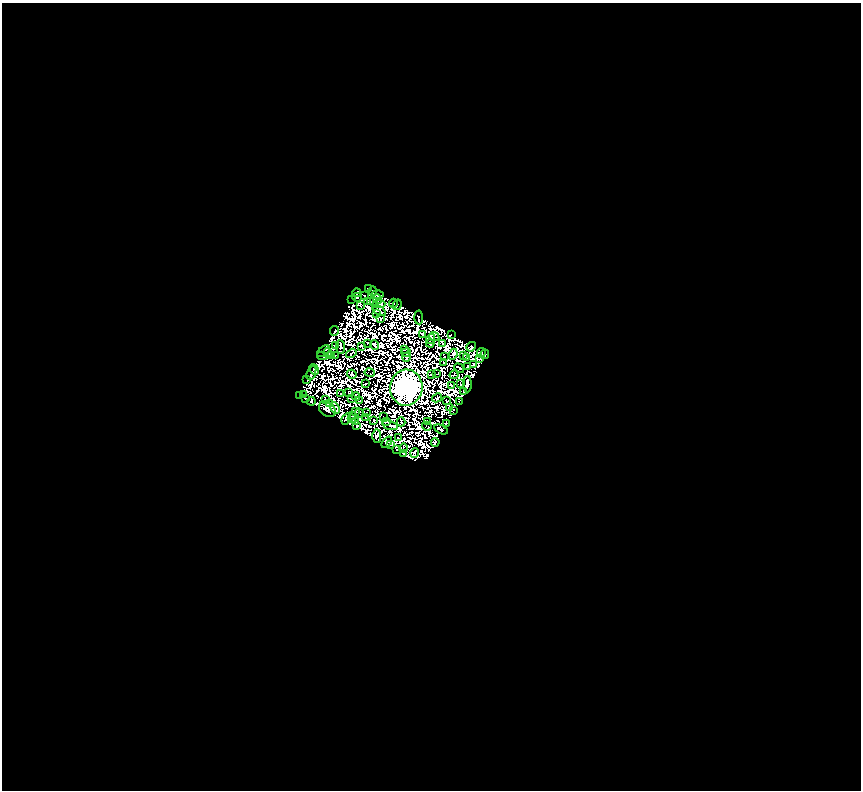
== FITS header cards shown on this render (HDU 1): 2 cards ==
NAXIS1  =                  859
NAXIS2  =                  788

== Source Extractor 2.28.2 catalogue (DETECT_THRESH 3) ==
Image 859 x 788 px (HDU 1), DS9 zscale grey, 1 PNG px = 1 image px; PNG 863 x 792 px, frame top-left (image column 1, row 788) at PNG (2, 3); each listed source drawn as its Kron ellipse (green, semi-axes under 4 px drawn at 4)
Background 1.42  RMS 5.3e-04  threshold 0.00159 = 3 sigma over >= 5 px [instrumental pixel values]
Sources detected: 264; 153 with non-positive FLUX_AUTO (blend fragments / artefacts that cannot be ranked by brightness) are neither listed nor drawn; the other 111 listed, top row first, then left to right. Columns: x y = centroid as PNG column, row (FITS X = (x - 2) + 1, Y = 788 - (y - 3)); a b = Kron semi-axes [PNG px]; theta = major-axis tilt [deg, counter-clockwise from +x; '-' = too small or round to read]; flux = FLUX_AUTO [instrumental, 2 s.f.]
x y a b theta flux
368 288 3 2 - 4.3
373 291 5 3 - 180
357 292 4 3 - 15
364 295 3 2 - 55
378 295 6 3 5 37
357 297 5 2 - 0.14
352 299 3 2 - 50
377 299 4 2 - 24
367 301 2 2 - 31
374 301 3 2 - 11
370 302 2 2 - 19
393 303 4 2 - 50
379 304 6 4 0 70
397 305 5 2 - 53
360 306 2 2 - 22
379 310 7 4 -33 92
377 314 2 2 - 31
419 317 7 2 -86 46
380 318 2 2 - 17
335 331 5 3 - 120
423 334 3 2 - 62
451 334 3 2 - 34
434 337 5 2 - 58
430 339 5 2 - 59
368 343 2 2 - 19
430 343 4 2 - 89
443 344 3 2 - 43
335 345 3 2 - 43
375 345 5 2 - 40
340 347 7 2 -83 20
362 347 4 2 - 20
471 347 5 2 - 88
404 349 3 2 - 66
323 351 8 3 40 72
328 353 5 2 - 2.7
351 353 5 2 - 3.9
406 353 5 2 - 18
481 353 5 2 - 75
453 354 5 3 - 1.3
485 354 5 3 - 190
464 355 3 2 - 14
322 356 5 2 - 5
331 356 3 2 - 45
336 356 2 2 - 21
444 356 2 2 - 18
406 357 4 2 - 34
467 358 3 2 - 10
480 359 3 2 - 9.2
443 363 2 2 - 10
473 364 3 2 - 18
468 367 2 2 - 51
459 368 5 2 - 72
314 370 6 3 -52 210
311 373 8 3 68 150
370 373 5 2 - 11
352 374 5 2 - 16
431 374 3 2 - 32
436 374 2 2 - 12
454 375 4 3 - 55
307 380 2 2 - 31
366 384 2 2 - 30
461 384 4 2 - 4.8
467 384 8 3 -89 190
451 385 3 2 - 47
406 388 18 16 87 250000
349 392 4 3 - 2.6
464 392 3 3 - 30
303 394 3 2 - 18
341 394 2 2 - 28
299 395 3 2 - 17
356 396 4 2 - 37
352 398 3 2 - 14
437 398 5 2 - 84
305 399 4 3 - 78
325 400 2 2 - 41
311 401 4 3 - 4.1
360 401 3 2 - 29
446 401 2 2 - 34
460 402 2 2 - 12
330 403 3 2 - 26
335 408 6 4 -64 21
449 408 3 2 - 53
327 409 9 7 -37 530
454 410 3 2 - 23
356 411 2 2 - 29
359 413 5 2 - 5.5
366 413 3 2 - 22
353 416 2 2 - 13
366 417 2 2 - 0.94
383 417 2 2 - 3.5
346 419 6 3 59 16
352 419 2 2 - 21
374 420 3 2 - 24
386 421 3 3 - 28
428 421 4 2 - 19
356 422 3 2 - 4.2
401 422 4 2 - 21
446 424 3 3 - 12
390 425 8 3 -15 20
357 426 3 2 - 28
427 426 5 2 - 20
441 429 7 3 -27 97
377 436 7 4 -88 71
398 438 3 2 - 11
387 442 6 4 51 120
435 442 4 3 - 33
391 444 3 2 - 47
403 448 4 2 - 3.8
396 450 2 2 - 73
415 453 5 2 - 4.6
404 454 4 3 - 53
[153 non-positive-flux detections neither listed nor drawn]